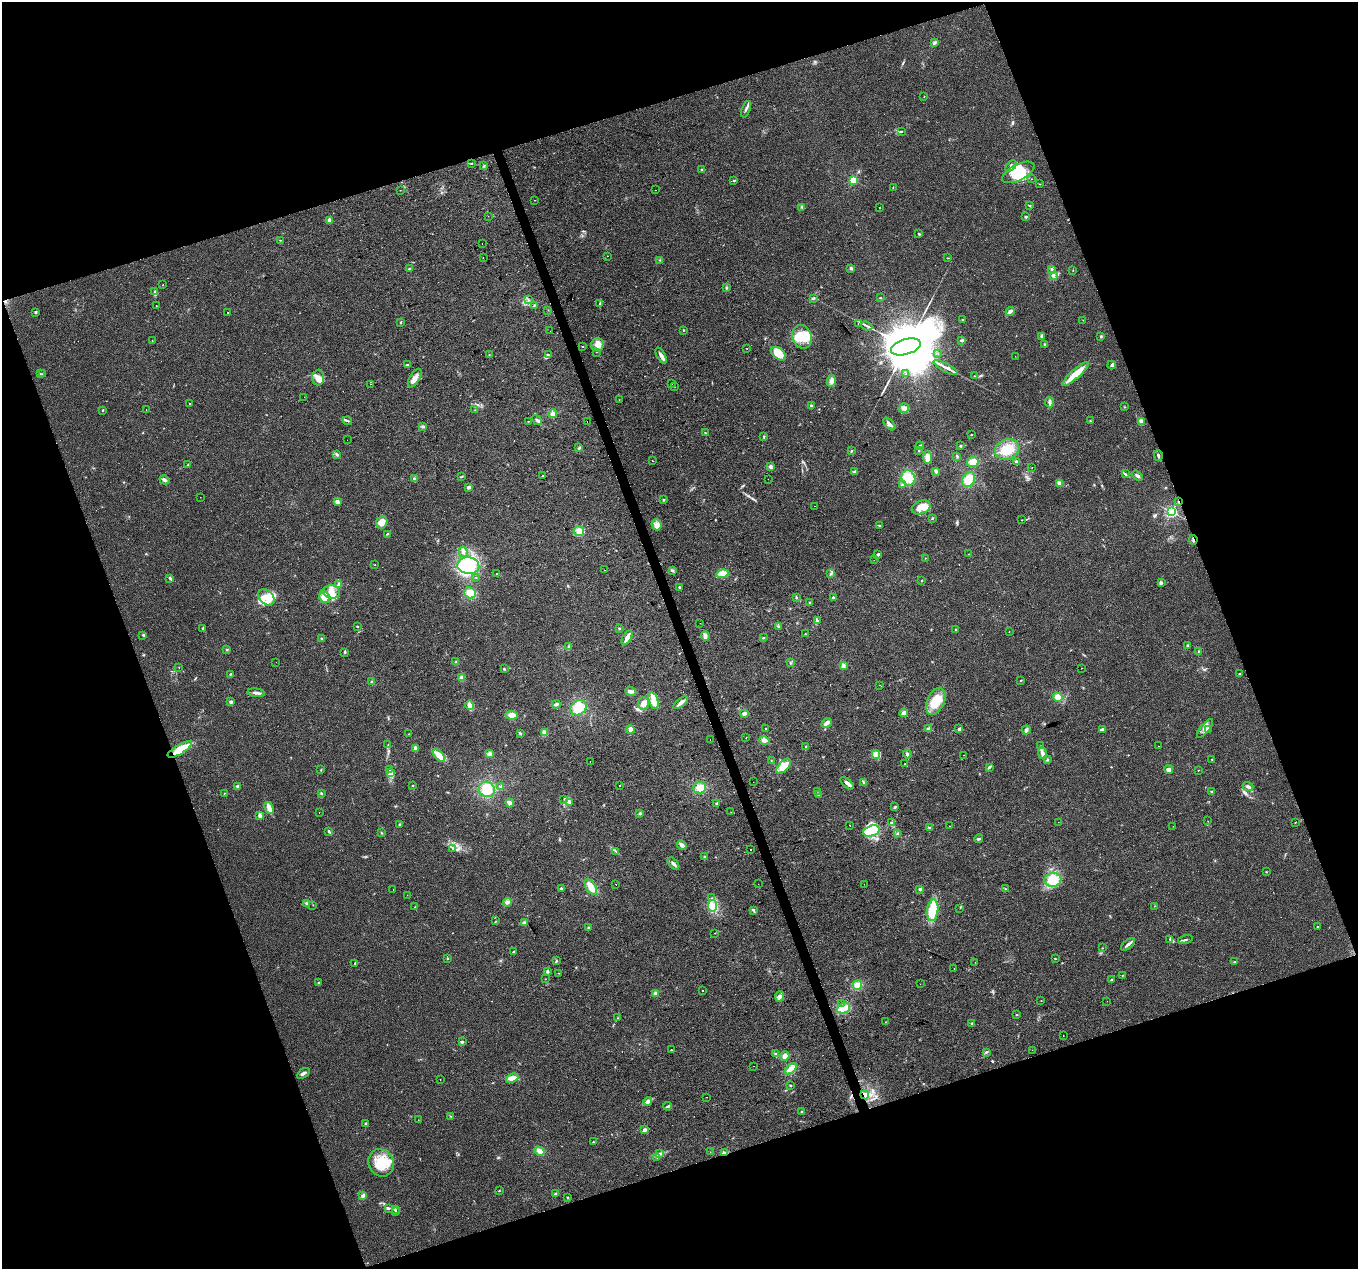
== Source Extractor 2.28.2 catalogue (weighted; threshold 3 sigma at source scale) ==
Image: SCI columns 1-5423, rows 68-5132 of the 5425 x 5251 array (HDU 1 of 3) = the unmasked area's bounding box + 8 px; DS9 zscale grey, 4 x 4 block average (1 PNG px = mean of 4 x 4 image px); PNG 1360 x 1271 px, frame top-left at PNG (2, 2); each listed source drawn as its Kron ellipse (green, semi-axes under 4 px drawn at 4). Shown black and unused: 39% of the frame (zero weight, under 2 of 3 exposures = <1% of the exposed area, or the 3 px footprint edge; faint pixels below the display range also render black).
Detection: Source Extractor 2.28.2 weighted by HDU 2 'WHT'. Background 0.0515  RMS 0.0069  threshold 0.0311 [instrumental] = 3 sigma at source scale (4.5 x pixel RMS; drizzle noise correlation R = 1.50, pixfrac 1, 0.0396/0.0396 arcsec/px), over >= 5 px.
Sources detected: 441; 1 too faint to see at this stretch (4 x 4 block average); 6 inside a brighter object's white glare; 8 cosmic-ray / hot-pixel residue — neither listed nor drawn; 2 coinciding with a brighter row at this scale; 22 inside a brighter listed object's ellipse — not listed separately; the other 402 listed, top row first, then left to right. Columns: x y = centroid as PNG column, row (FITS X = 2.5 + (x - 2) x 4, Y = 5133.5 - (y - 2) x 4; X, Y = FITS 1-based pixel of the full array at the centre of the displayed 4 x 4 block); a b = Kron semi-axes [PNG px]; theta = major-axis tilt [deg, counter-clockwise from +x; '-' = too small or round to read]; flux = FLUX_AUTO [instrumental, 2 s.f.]
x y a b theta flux
934 43 3 3 - 6.5
924 97 2 2 - 1.4
746 109 8 2 71 11
901 131 3 2 - 3.2
472 163 2 2 - 2.2
484 166 2 2 - 3.9
1011 166 6 3 45 9.6
702 170 2 2 - 2.9
1018 172 18 8 27 110
1031 179 2 2 - 0.83
734 180 3 2 - 4.1
853 180 2 2 - 320
1040 184 2 2 - 1.2
893 187 2 2 - 1.9
400 190 2 2 - 0.65
655 190 2 2 - 1.1
535 200 2 2 - 2.9
1030 206 3 2 - 3
802 207 3 2 - 2.7
880 208 2 2 - 10
488 216 2 2 - 1.7
1025 217 3 2 - 5.1
329 220 4 3 - 10
919 234 2 2 - 5.8
280 240 2 2 - 2.2
482 244 2 2 - 3.2
607 256 2 2 - 2.7
483 258 2 2 - 2.2
948 258 2 2 - 2.1
660 260 2 2 - 1.8
851 268 3 2 - 5.7
409 269 2 2 - 20
1052 269 2 2 - 6.8
1073 270 2 2 - 1.5
1053 275 3 2 - 7.8
163 285 2 2 - 2.1
726 288 3 2 - 2.9
155 292 4 2 - 7.2
813 298 4 2 - 5.5
880 298 2 2 - 2
528 299 2 2 - 2.4
600 304 4 2 - 5.5
534 305 2 2 - 3
156 306 2 2 - 1.3
548 310 2 2 - 1.4
36 312 3 2 - 5.1
228 312 2 2 - 7.1
1010 312 5 3 - 13
963 320 2 2 - 1.7
1083 320 2 2 - 1.1
401 322 2 2 - 2.2
858 323 2 2 - 2
867 326 5 2 - 6.7
683 330 2 2 - 2.7
550 331 2 2 - 6.3
1042 336 4 3 - 6.7
1101 336 3 2 - 3
802 337 12 9 -68 84
152 340 2 2 - 1.2
962 340 3 2 - 5.4
598 344 6 6 - 30
1045 344 3 2 - 4.2
582 347 2 2 - 4.2
906 347 15 7 17 54000
747 349 2 2 - 6.5
596 352 2 2 - 1.2
778 354 8 5 -40 66
938 354 2 2 - 0.97
489 355 2 2 - 1.5
549 355 2 2 - 2.2
661 356 9 3 -60 18
1015 356 2 2 - 0.72
407 365 3 2 - 4
1111 365 4 2 - 6.3
946 368 13 2 -28 16
40 374 2 2 - 1.9
42 374 2 2 - 1.7
906 374 3 2 - 4.2
1075 374 17 4 42 67
974 376 2 2 - 2.4
318 378 8 6 88 28
415 378 10 5 59 24
831 381 6 4 86 16
370 384 2 2 - 0.83
672 384 2 2 - 1.9
675 387 2 2 - 5.7
304 397 2 2 - 0.47
619 400 2 2 - 2.3
1049 402 5 2 - 14
190 403 2 2 - 3
811 406 3 3 - 7.7
1124 407 2 2 - 1.7
904 408 5 4 - 12
146 409 2 2 - 1.5
103 410 2 2 - 3.1
475 410 2 2 - 1.3
553 414 4 3 - 12
537 420 5 3 - 8.9
347 421 4 2 - 5.5
528 421 2 2 - 1.3
587 421 2 2 - 6
1090 421 2 2 - 2.3
1141 421 4 3 - 14
889 424 7 3 -47 15
423 427 3 2 - 4.8
705 433 2 2 - 2.4
971 435 2 2 - 2.5
764 436 3 2 - 3.7
347 440 2 2 - 0.91
920 446 4 2 - 4.7
961 446 2 2 - 4.7
579 448 3 2 - 4
1007 449 12 10 23 70
919 450 3 2 - 3.1
851 451 3 2 - 3.7
337 455 2 2 - 3.1
1158 455 5 2 - 11
957 456 3 2 - 4
927 458 6 3 -87 37
652 461 2 2 - 21
1016 461 3 2 - 4.9
973 462 6 5 - 31
188 465 3 2 - 5.1
770 466 3 3 - 9
1032 468 2 2 - 0.74
936 471 4 3 - 8.5
854 472 3 3 - 5.7
1125 474 4 2 - 3.7
1137 475 6 3 -34 9.8
461 476 2 2 - 2.9
543 476 3 2 - 3.1
908 478 8 6 -65 77
414 479 3 2 - 4.2
768 479 2 2 - 5.3
969 479 8 6 59 58
164 480 5 3 - 11
1059 483 4 3 - 14
902 485 4 3 - 9.2
468 487 2 2 - 44
200 497 2 2 - 0.96
664 500 3 2 - 3.3
337 502 4 3 - 15
1178 502 3 2 - 2.7
814 506 2 2 - 0.89
921 507 10 6 25 61
1172 512 2 2 - 780
932 518 3 2 - 2.9
1022 520 2 2 - 1.8
382 522 6 5 - 36
657 525 5 4 - 17
880 526 3 2 - 5.5
579 531 5 5 - 27
387 534 2 2 - 2.1
1193 540 5 2 - 4
463 552 5 3 - 14
969 554 2 2 - 1
878 555 3 2 - 11
925 558 2 2 - 1.3
874 560 2 2 - 0.98
375 565 2 2 - 1.6
468 566 11 8 -6 170
605 570 2 2 - 3.2
672 570 4 2 - 5.1
497 573 2 2 - 1.6
722 574 6 4 16 40
831 574 3 2 - 4.6
476 577 2 2 - 1.3
170 578 3 2 - 6.2
922 581 2 2 - 1.9
1161 583 2 2 - 4.1
339 585 3 3 - 9.5
679 587 3 2 - 4.1
332 592 8 6 -14 38
470 593 6 5 - 47
266 597 9 7 -44 49
325 597 6 5 - 41
796 597 3 2 - 2.8
833 598 3 3 - 7.2
810 603 2 2 - 21
817 620 4 2 - 6
700 623 2 2 - 1
357 626 3 2 - 2.8
778 626 2 2 - 1.7
619 628 2 2 - 2
202 629 2 2 - 2.1
956 630 3 2 - 2.2
1009 632 2 2 - 0.97
805 634 2 2 - 1.5
143 635 3 2 - 2.7
705 636 5 3 - 11
627 637 8 3 59 26
763 638 2 2 - 2.7
322 639 3 2 - 3
1187 646 2 2 - 3.3
569 647 3 2 - 5.9
227 649 2 2 - 2.9
345 652 3 2 - 7
1198 652 3 2 - 2.1
456 661 2 2 - 2.6
276 662 2 2 - 1.2
790 663 3 2 - 3.1
843 666 4 3 - 9.3
179 667 2 2 - 1.6
1081 668 2 2 - 0.99
504 669 3 2 - 3.5
230 674 2 2 - 3.1
1239 674 2 2 - 2.3
461 678 4 3 - 10
1021 680 2 2 - 2.7
372 682 3 2 - 4.8
880 685 2 2 - 1.3
631 691 6 3 -24 13
256 693 8 2 -7 12
1058 697 5 4 - 31
654 701 9 4 -73 29
936 701 14 8 65 88
231 702 2 2 - 38
644 703 6 5 - 20
681 703 9 2 37 18
556 704 4 2 - 12
469 705 5 3 - 18
578 708 9 7 37 68
904 713 4 3 - 15
744 714 4 3 - 8.9
511 715 6 4 -4 24
827 723 6 3 30 15
1205 728 11 3 51 23
630 729 4 3 - 18
766 729 2 2 - 8.1
929 729 2 2 - 67
959 729 2 2 - 37
1102 729 4 2 - 10
1209 729 3 3 - 5.7
1026 730 4 3 - 9.1
520 733 3 3 - 4.9
544 733 4 3 - 16
409 734 2 2 - 1.9
746 737 2 2 - 4.4
710 740 2 2 - 3.5
764 740 5 4 - 17
388 745 2 2 - 1.9
806 746 4 2 - 4.1
1041 746 2 2 - 1.9
1159 746 2 2 - 0.58
180 749 14 4 31 78
415 749 4 3 - 11
1042 753 6 4 -69 14
489 754 4 3 - 13
907 754 4 3 - 8.8
439 755 7 4 -46 45
876 755 4 2 - 6.8
963 755 2 2 - 2.6
1212 759 2 2 - 1.5
771 760 2 2 - 1.4
1048 760 3 2 - 2.9
590 762 2 2 - 2.2
905 764 2 2 - 2.2
784 766 9 5 47 40
989 767 4 2 - 6.3
1168 769 4 4 - 18
321 770 2 2 - 2.2
389 770 2 2 - 1.6
1198 770 2 2 - 1.4
391 773 4 3 - 11
753 782 2 2 - 1.6
847 783 8 2 -41 19
864 783 4 2 - 6.2
238 786 3 2 - 15
412 786 2 2 - 1.4
501 786 3 3 - 4.4
619 786 2 2 - 18
1248 786 5 3 - 10
700 787 6 6 - 41
487 789 8 7 - 59
817 791 2 2 - 2.3
1211 791 3 2 - 2.2
224 793 2 2 - 2.2
321 793 2 2 - 3.5
818 795 2 2 - 2.1
564 799 2 2 - 1.6
510 803 4 3 - 16
570 803 2 2 - 2.2
717 803 2 2 - 27
895 807 4 2 - 4.8
269 808 6 3 -68 29
319 812 2 2 - 1.6
731 812 2 2 - 6.6
640 813 3 2 - 4.6
260 816 4 3 - 13
1208 821 2 2 - 0.78
1058 822 2 2 - 0.61
1295 822 2 2 - 1.3
891 823 3 2 - 4.7
400 825 3 2 - 5.6
850 825 2 2 - 1.7
950 826 2 2 - 1.2
1173 826 2 2 - 0.67
929 827 3 2 - 4.1
329 831 3 2 - 4.3
871 831 8 5 18 70
381 833 3 2 - 2.2
898 833 3 2 - 4.3
978 839 4 2 - 5.1
682 845 5 3 - 18
453 848 3 3 - 5
751 850 2 2 - 11
616 851 3 2 - 3.3
704 857 2 2 - 1.9
673 864 7 2 -49 11
1266 872 2 2 - 2
1053 880 8 7 - 110
615 884 2 2 - 8
758 884 2 2 - 0.52
864 884 2 2 - 0.87
591 887 9 5 -56 34
561 888 2 2 - 17
1005 888 2 2 - 1.6
920 889 3 2 - 5.4
393 890 2 2 - 2.8
407 895 2 2 - 0.76
712 898 2 2 - 2.7
507 902 5 3 - 9.6
306 903 2 2 - 3.1
313 905 2 2 - 1.4
713 906 5 4 - 26
1154 906 2 2 - 1.1
415 907 2 2 - 1.6
960 908 2 2 - 1.3
754 910 3 2 - 4.3
933 910 11 5 84 74
496 921 2 2 - 1.6
524 922 2 2 - 2.7
1317 926 2 2 - 2.1
589 928 3 2 - 4.7
715 933 2 2 - 1.2
1169 939 2 2 - 1.9
1185 939 7 2 13 6.4
1128 944 8 2 38 13
1102 948 2 2 - 1.2
513 952 3 2 - 3.3
448 958 2 2 - 2.2
1055 959 3 2 - 2.6
556 961 3 2 - 3
975 962 2 2 - 1.1
1235 962 3 2 - 3
355 963 3 2 - 3.1
954 968 2 2 - 1.2
547 971 4 3 - 7.1
559 973 2 2 - 1.2
1123 975 2 2 - 1.6
545 979 2 2 - 0.87
1111 980 2 2 - 3.4
318 983 2 2 - 10
920 984 2 2 - 1.9
857 985 5 4 - 20
703 991 2 2 - 2.7
655 993 4 3 - 6.1
779 997 5 4 - 14
1041 1001 2 2 - 1.7
1107 1001 2 2 - 0.68
841 1003 2 2 - 7.6
843 1008 7 5 17 32
1016 1015 2 2 - 1.9
618 1018 2 2 - 1.5
885 1022 2 2 - 1.8
972 1023 3 2 - 4.4
1063 1036 2 2 - 1.5
462 1042 3 3 - 4.5
671 1050 2 2 - 3.6
1032 1050 2 2 - 1.6
986 1052 3 2 - 3.7
775 1054 2 2 - 2
785 1056 5 4 - 19
753 1066 2 2 - 0.59
791 1069 7 4 41 24
303 1073 7 2 35 12
512 1078 7 4 24 28
440 1080 2 2 - 0.81
790 1085 2 2 - 3.8
865 1095 4 3 - 14
706 1097 2 2 - 6.8
648 1101 4 3 - 14
668 1106 4 2 - 5.7
802 1112 3 2 - 3.1
451 1116 2 2 - 1.9
418 1120 2 2 - 1.2
366 1124 4 3 - 7.1
645 1130 4 3 - 8.3
593 1142 2 2 - 4.1
540 1151 5 4 - 22
710 1152 2 2 - 1.8
725 1153 3 2 - 5.1
659 1154 3 2 - 4.2
657 1157 2 2 - 2.4
381 1163 14 12 -60 100
499 1191 2 2 - 1.8
556 1194 4 2 - 9.7
363 1196 4 3 - 9.8
567 1198 2 2 - 1.7
388 1208 4 2 - 8.9
395 1209 2 2 - 6.3
396 1212 2 2 - 2.1
Overlapping masked pixels (flux is a lower limit): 4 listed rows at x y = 1178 502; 1193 540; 865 1095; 725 1153
Diffuse or blended objects may show on this block-average render without a row.